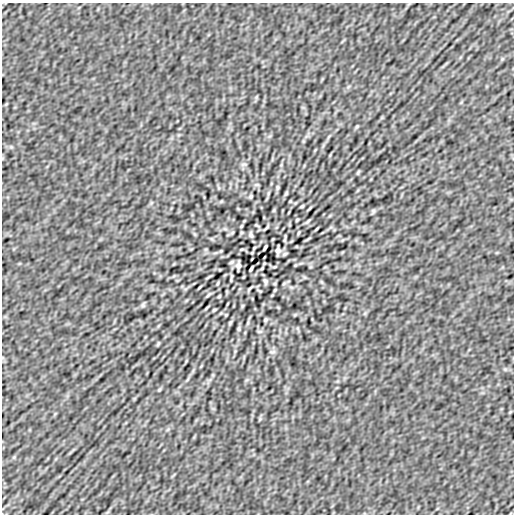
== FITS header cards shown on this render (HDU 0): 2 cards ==
NAXIS1  =                  512
NAXIS2  =                  512

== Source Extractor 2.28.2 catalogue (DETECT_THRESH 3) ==
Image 512 x 512 px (HDU 0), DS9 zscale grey, 1 PNG px = 1 image px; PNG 516 x 516 px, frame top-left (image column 1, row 512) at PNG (2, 3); no overlay
Background -4.99e-07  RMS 2.7e-05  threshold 8.02e-05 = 3 sigma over >= 5 px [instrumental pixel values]
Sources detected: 58; all 58 listed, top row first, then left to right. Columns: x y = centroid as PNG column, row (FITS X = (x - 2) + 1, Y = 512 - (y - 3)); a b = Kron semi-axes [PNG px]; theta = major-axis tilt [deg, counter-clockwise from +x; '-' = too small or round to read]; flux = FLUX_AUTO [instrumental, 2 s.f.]
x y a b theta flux
256 97 6 4 71 0.002
357 126 6 4 58 0.0021
244 164 8 4 7 0.003
358 172 5 3 - 0.0022
257 185 8 4 0 0.0023
277 187 8 4 89 0.003
286 193 6 4 54 0.0024
251 196 4 3 - 0.0025
290 201 3 2 - 0.0014
302 206 4 2 - 0.0022
309 208 10 2 45 0.0024
274 210 6 4 71 0.0018
373 211 7 5 80 0.0028
289 212 3 2 - 0.001
297 220 3 2 - 0.0018
308 221 7 3 45 0.0028
241 226 3 2 - 0.0016
266 228 6 2 45 0.0025
225 229 7 4 -18 0.003
317 229 8 2 45 0.002
232 233 6 3 20 0.0017
298 233 6 2 71 0.0018
251 235 6 4 -68 0.0038
285 238 10 2 80 0.0026
254 248 3 2 - 0.0016
265 248 6 2 59 0.0031
242 249 6 3 18 0.0017
278 251 8 4 88 0.0064
285 254 6 3 25 0.0026
231 262 6 3 25 0.0026
238 265 8 4 88 0.0064
274 267 6 3 18 0.0017
251 268 6 2 59 0.0031
262 268 3 2 - 0.0016
231 278 10 2 80 0.0026
265 281 5 3 - 0.0036
218 283 6 2 71 0.0018
284 283 6 3 20 0.0017
199 287 8 2 45 0.002
291 287 7 4 -18 0.003
250 288 6 2 45 0.0025
275 290 3 2 - 0.0016
260 291 5 2 - 0.0017
208 295 7 3 45 0.0027
219 296 3 2 - 0.0018
143 305 7 5 80 0.0028
242 306 6 4 71 0.0018
207 308 10 2 45 0.0025
214 310 4 2 - 0.0022
226 315 3 2 - 0.0014
265 320 4 3 - 0.0025
230 323 6 4 54 0.0024
239 329 7 4 -86 0.0027
259 331 8 4 0 0.0024
158 344 5 3 - 0.0022
272 352 9 4 7 0.003
159 390 6 4 58 0.0021
260 419 6 4 71 0.002